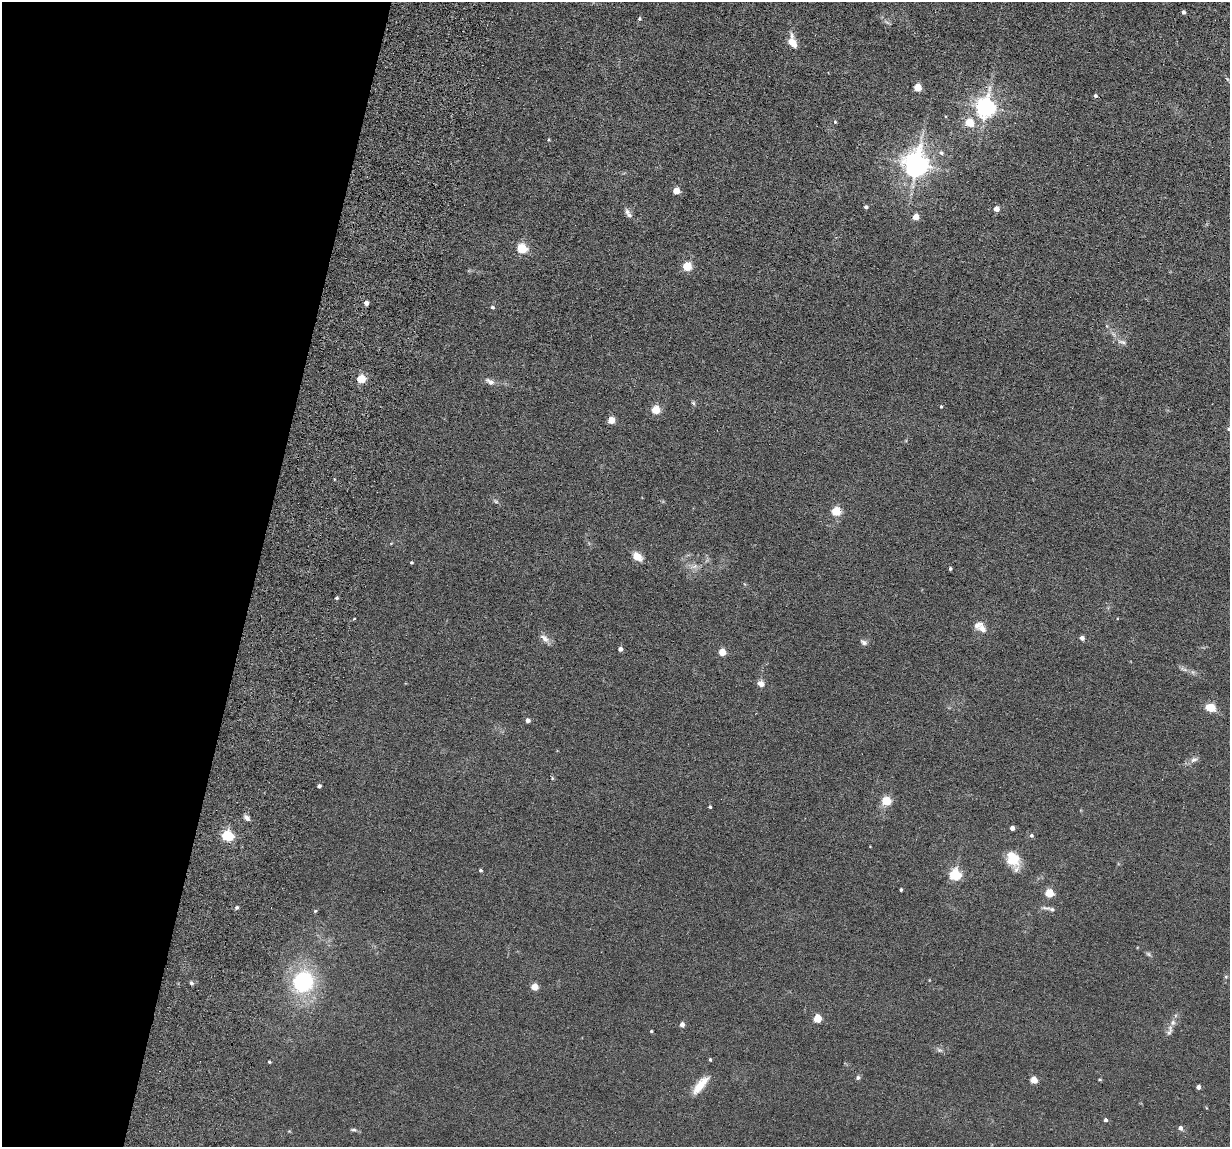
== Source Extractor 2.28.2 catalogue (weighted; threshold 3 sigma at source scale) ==
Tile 9 of 4 x 4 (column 1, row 3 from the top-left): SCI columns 109-1336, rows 1302-2446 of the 5239 x 4989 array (HDU 1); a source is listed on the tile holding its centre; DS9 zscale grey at full resolution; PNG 1232 x 1149 px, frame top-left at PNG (2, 2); no overlay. Shown black and unused: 21% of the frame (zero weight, under 6 of 12 exposures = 6% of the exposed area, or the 3 px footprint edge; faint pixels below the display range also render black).
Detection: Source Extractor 2.28.2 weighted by HDU 2 'WHT'; one run over the whole footprint, this tile lists its part. Background 0.0129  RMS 0.0037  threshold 0.0153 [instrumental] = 3 sigma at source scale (4.09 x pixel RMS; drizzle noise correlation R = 1.36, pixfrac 0.8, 0.05/0.05 arcsec/px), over >= 5 px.
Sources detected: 83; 1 long thin detection or spike segment (spike, bleed or trail) — not listed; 1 inside a brighter listed object's ellipse — not listed separately; the other 81 listed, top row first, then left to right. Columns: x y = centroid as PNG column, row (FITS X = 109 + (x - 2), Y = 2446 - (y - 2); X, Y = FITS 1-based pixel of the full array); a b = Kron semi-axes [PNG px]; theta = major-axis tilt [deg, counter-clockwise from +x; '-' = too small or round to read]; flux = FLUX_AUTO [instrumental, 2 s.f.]
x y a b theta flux
1183 12 4 3 - 1.1
639 19 5 4 - 0.45
792 42 14 8 -72 4.2
1227 79 6 3 -71 0.39
917 87 5 5 - 9.9
1095 96 4 4 - 0.59
985 108 7 7 - 200
835 122 4 4 - 0.4
970 123 9 8 - 5.5
941 153 7 6 - 0.87
916 165 8 8 - 350
676 191 5 4 - 6.3
866 207 4 4 - 0.76
996 209 4 4 - 3.1
629 215 9 6 -34 1.2
916 217 5 4 - 5
522 248 5 5 - 20
687 266 5 5 - 16
366 303 4 4 - 1.7
492 307 5 4 - 0.56
1122 342 13 5 -13 1.2
361 378 5 5 - 14
490 381 15 7 -29 1.6
693 403 6 5 - 0.53
941 406 4 3 - 0.36
656 409 5 5 - 12
611 420 5 4 - 7.2
1229 429 5 4 - 0.66
334 479 4 2 - 0.25
496 501 7 4 -44 0.56
836 511 5 5 - 18
637 557 12 8 -39 3.3
412 563 3 3 - 0.41
694 566 9 5 20 1.4
950 569 3 3 - 0.55
336 598 4 3 - 0.55
354 619 3 2 - 0.5
982 629 13 9 -60 2.3
545 638 15 8 -38 2
1082 638 4 4 - 1.9
864 642 10 6 -34 1
620 649 4 4 - 1.5
722 652 4 4 - 8.6
761 684 8 6 -32 2
1210 707 9 7 -12 5.4
528 720 4 4 - 1.5
1194 760 10 7 14 1.3
319 786 4 4 - 0.95
886 800 5 5 - 18
710 807 4 3 - 0.49
247 818 9 5 -42 1.2
1012 828 4 4 - 2
228 835 5 5 - 38
1031 835 5 5 - 0.69
1013 859 18 14 -49 7.8
480 870 4 3 - 0.52
955 874 5 5 - 39
901 890 3 3 - 0.55
1049 893 5 5 - 14
237 907 5 5 - 0.56
1046 908 16 5 -12 1.3
315 911 5 4 - 0.36
1148 954 8 5 -36 0.61
303 982 21 19 34 35
191 983 5 5 - 0.62
534 987 4 4 - 6.5
817 1018 5 4 - 11
682 1024 5 5 - 1.3
651 1031 3 3 - 0.37
1170 1031 19 6 75 1.9
939 1050 8 5 -24 0.83
710 1059 5 3 - 0.41
269 1062 3 3 - 0.38
858 1077 6 5 - 0.66
1034 1080 5 4 - 6.8
1099 1080 5 3 - 0.36
700 1085 25 8 49 5.6
1198 1087 4 4 - 1.5
1105 1120 4 3 - 1
1180 1128 5 4 - 1.3
354 1130 8 4 -1 0.59
Isophote crosses this tile's border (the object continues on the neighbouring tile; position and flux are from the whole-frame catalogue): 1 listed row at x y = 1229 429